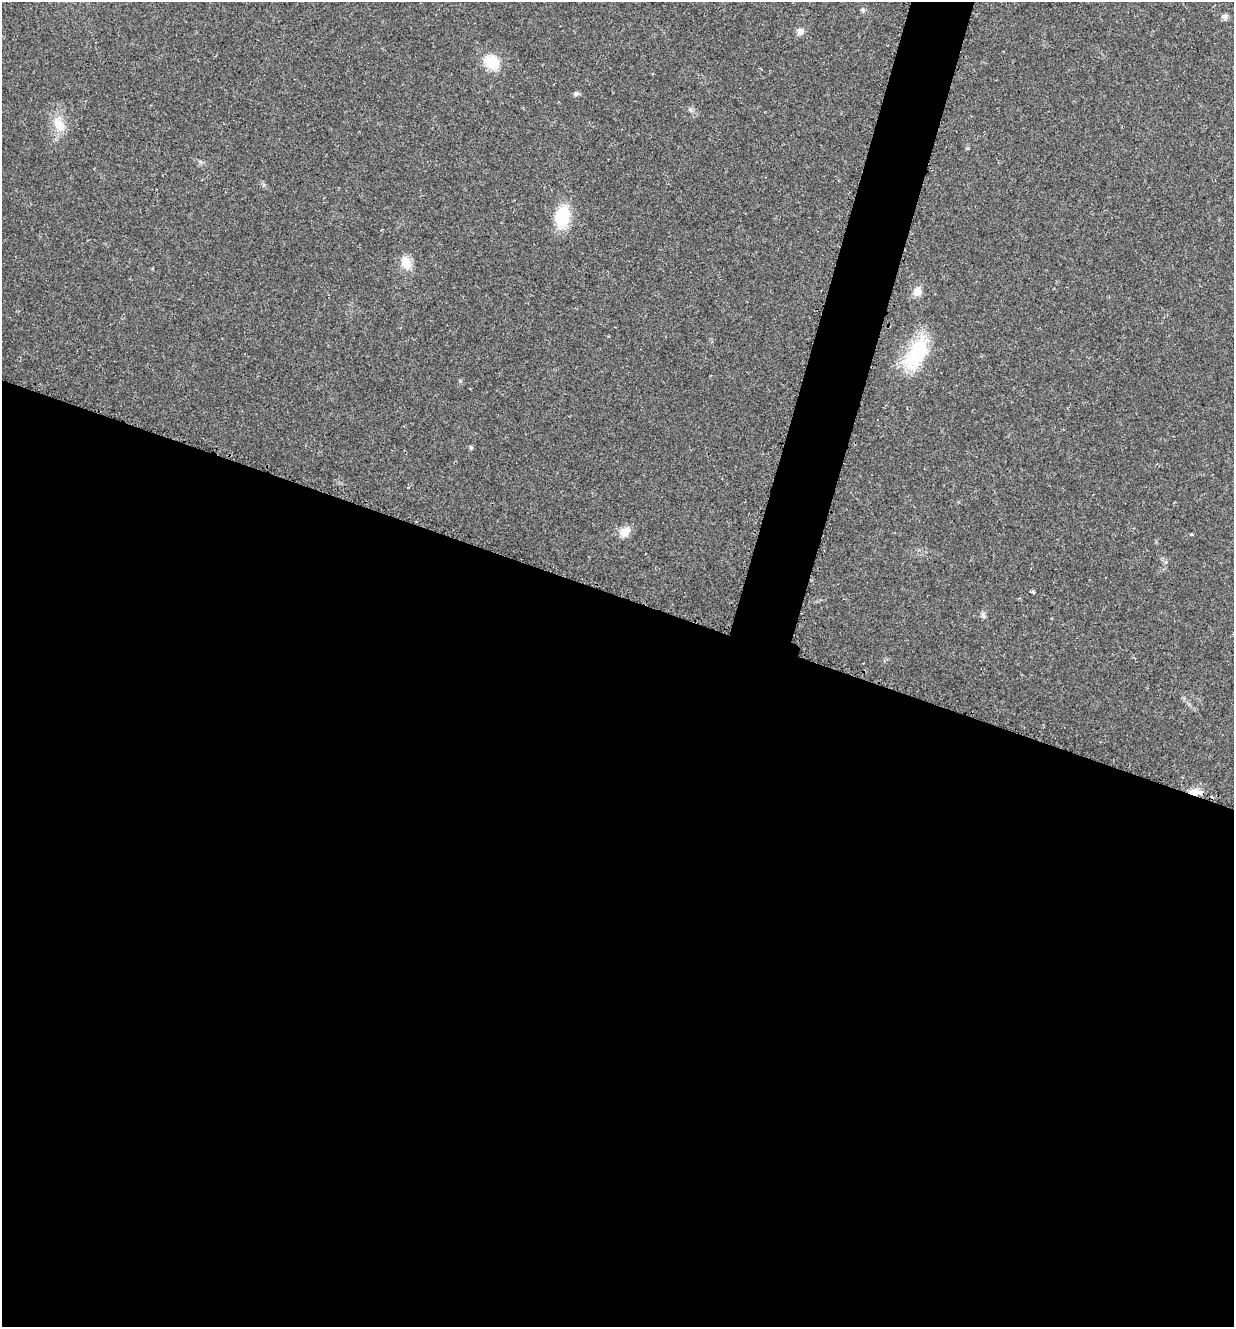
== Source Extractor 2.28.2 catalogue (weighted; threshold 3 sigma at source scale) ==
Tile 14 of 4 x 4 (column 2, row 4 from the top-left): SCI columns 1375-2606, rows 15-1339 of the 5340 x 5326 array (HDU 1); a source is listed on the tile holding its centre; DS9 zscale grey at full resolution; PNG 1236 x 1329 px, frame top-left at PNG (2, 2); no overlay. Shown black and unused: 58% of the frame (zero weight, under 2 of 3 exposures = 2% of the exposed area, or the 3 px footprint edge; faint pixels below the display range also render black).
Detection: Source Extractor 2.28.2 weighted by HDU 2 'WHT'; one run over the whole footprint, this tile lists its part. Background 0.0392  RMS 0.0041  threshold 0.0185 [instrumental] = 3 sigma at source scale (4.5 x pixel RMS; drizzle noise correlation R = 1.50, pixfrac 1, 0.05/0.05 arcsec/px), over >= 5 px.
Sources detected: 17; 1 inside a brighter listed object's ellipse — not listed separately; the other 16 listed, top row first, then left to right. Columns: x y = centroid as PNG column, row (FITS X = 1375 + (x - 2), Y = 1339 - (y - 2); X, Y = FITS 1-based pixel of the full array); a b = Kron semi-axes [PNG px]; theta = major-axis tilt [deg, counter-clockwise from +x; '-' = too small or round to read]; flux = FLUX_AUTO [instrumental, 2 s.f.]
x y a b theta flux
863 10 6 5 - 0.73
1225 16 7 7 - 1.2
800 31 10 8 67 1.9
491 62 16 11 -38 12
576 94 7 6 - 1
691 110 7 4 -69 0.71
59 124 21 13 -60 6.8
563 216 18 12 78 19
406 263 16 10 -71 5.6
917 291 12 10 57 3.1
916 354 46 20 60 24
471 447 5 4 - 0.6
625 532 15 11 40 3.8
1191 535 3 3 - 0.54
1033 591 5 4 - 0.57
1193 792 11 8 -11 3.3
Overlapping masked pixels (flux is a lower limit): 1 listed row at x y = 1193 792